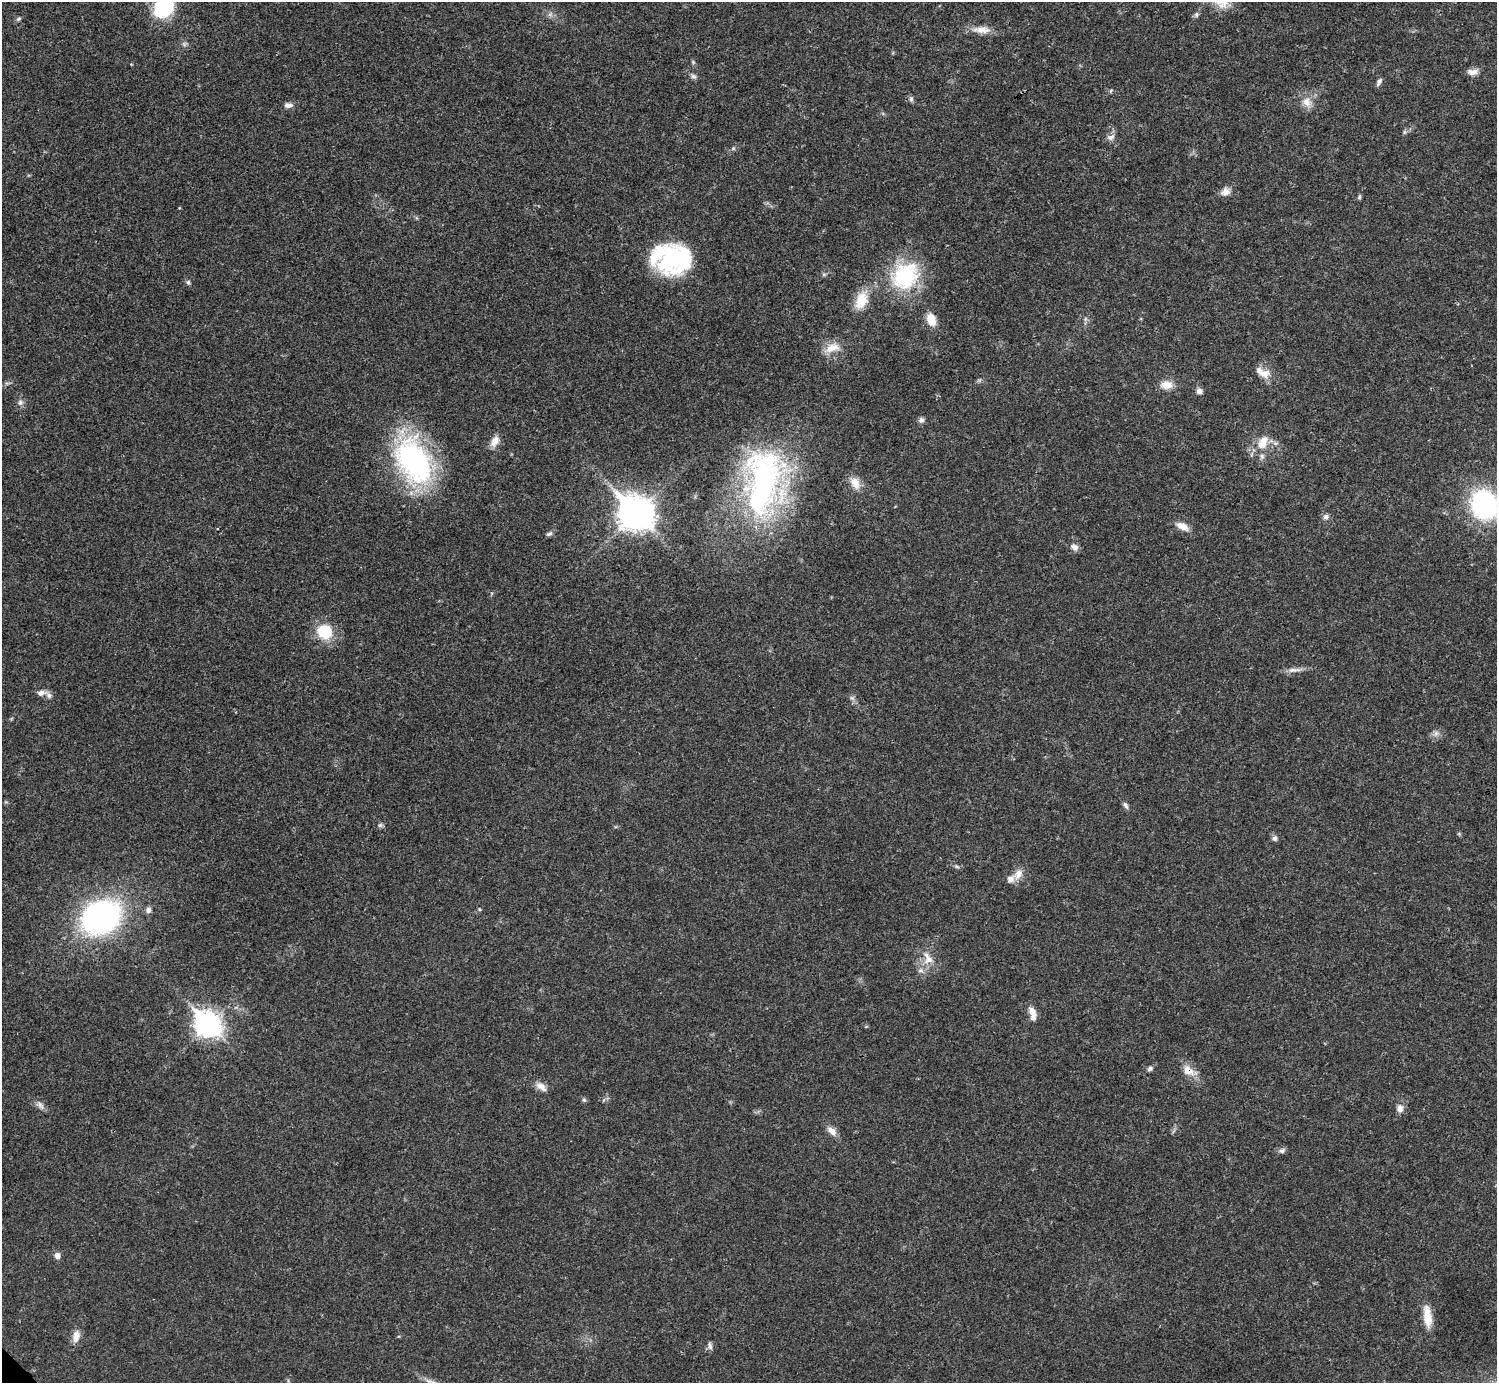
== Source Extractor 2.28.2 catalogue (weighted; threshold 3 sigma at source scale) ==
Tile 10 of 4 x 4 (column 2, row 3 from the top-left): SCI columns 1495-2989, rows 1539-2919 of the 5981 x 5981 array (HDU 1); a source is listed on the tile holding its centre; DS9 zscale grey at full resolution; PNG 1499 x 1385 px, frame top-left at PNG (2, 2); no overlay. Shown black and unused: <1% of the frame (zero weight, under 3 of 4 exposures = <1% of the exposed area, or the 3 px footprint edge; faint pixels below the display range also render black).
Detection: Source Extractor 2.28.2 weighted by HDU 2 'WHT'; one run over the whole footprint, this tile lists its part. Background 0.0209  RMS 0.0022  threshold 0.00989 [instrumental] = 3 sigma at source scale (4.5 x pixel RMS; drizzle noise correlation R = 1.50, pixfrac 1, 0.05/0.05 arcsec/px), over >= 5 px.
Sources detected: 73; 2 inside a brighter object's white glare — not listed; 5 inside a brighter listed object's ellipse — not listed separately; the other 66 listed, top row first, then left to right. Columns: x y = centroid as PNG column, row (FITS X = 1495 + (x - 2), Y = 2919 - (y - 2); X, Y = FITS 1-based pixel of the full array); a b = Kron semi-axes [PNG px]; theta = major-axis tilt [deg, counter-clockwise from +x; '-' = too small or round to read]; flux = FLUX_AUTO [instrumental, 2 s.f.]
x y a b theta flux
164 7 16 13 48 20
550 14 7 6 - 0.65
1196 14 7 6 - 0.53
19 19 7 5 40 0.42
982 30 26 9 -2 2.7
693 62 7 4 -45 0.32
1473 72 13 7 3 1.5
693 76 8 6 -29 0.6
1379 82 11 5 64 0.68
911 99 7 6 - 0.54
1307 102 15 12 -59 2.4
288 105 12 7 -1 1
1404 132 6 4 -72 0.32
1110 137 10 7 21 0.99
1225 192 13 10 21 1.5
1359 197 6 5 - 0.36
670 259 44 22 76 16
905 276 37 30 48 19
188 282 6 5 - 0.43
861 300 26 15 67 4.8
931 319 14 10 -73 3.2
832 348 23 11 21 3
1264 374 17 12 -2 2.4
1166 385 16 10 1 2.5
1199 391 7 6 - 1
20 402 8 7 - 0.74
921 420 8 7 - 0.67
495 441 15 9 59 1.9
1262 445 15 13 -22 3.4
413 461 53 34 -61 45
763 482 90 44 82 60
855 483 17 11 -60 2.6
1485 505 21 18 -60 44
635 514 14 12 -43 320
1326 517 8 7 - 0.74
1182 526 16 8 -25 2.1
549 534 9 5 28 0.59
1074 547 10 8 -43 1.1
325 632 17 16 - 7.8
1294 670 21 6 5 1.4
41 693 12 7 8 1.2
852 698 8 5 -44 0.6
1436 733 9 6 54 0.83
1125 805 10 5 -62 0.67
380 825 7 6 - 0.49
1459 834 6 4 -19 0.26
1275 838 7 6 - 0.7
956 866 7 4 -31 0.39
1018 874 16 10 52 2.1
148 910 8 6 80 0.76
101 917 32 26 27 72
928 958 22 13 -65 3.4
1032 1011 13 8 -55 1.8
208 1024 11 9 -46 190
1150 1069 7 5 36 0.56
1188 1070 18 12 -42 2.8
541 1087 16 8 -37 1.6
584 1100 6 5 - 0.38
41 1105 13 6 -60 0.95
1400 1108 10 8 -89 1.3
832 1131 14 8 -45 1.7
1282 1150 8 7 - 0.66
57 1255 7 6 - 1.2
1427 1316 27 9 -82 3.9
76 1336 16 9 76 2.1
710 1346 10 5 -75 0.7
Overlapping masked pixels (flux is a lower limit): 2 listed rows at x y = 413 461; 1188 1070
Isophote crosses this tile's border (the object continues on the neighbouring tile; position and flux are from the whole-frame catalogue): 2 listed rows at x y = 164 7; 1485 505